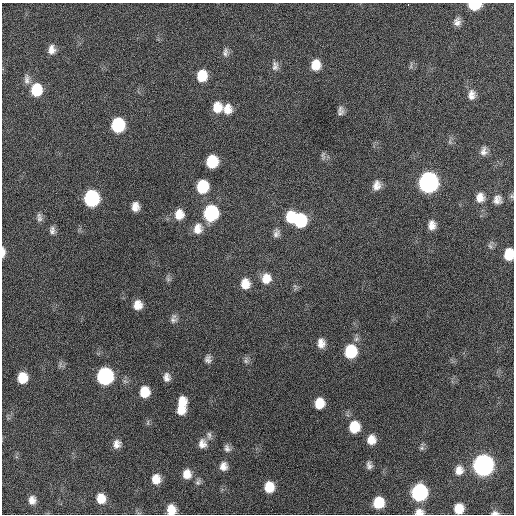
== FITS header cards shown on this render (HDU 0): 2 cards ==
NAXIS1  =                  512 / Axis length
NAXIS2  =                  512 / Axis length

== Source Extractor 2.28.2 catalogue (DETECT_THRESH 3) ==
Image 512 x 512 px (HDU 0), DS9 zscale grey, 1 PNG px = 1 image px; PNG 516 x 516 px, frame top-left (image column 1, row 512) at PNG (2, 3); no overlay
Background 235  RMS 16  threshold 46.9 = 3 sigma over >= 5 px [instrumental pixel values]
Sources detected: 80; all 80 listed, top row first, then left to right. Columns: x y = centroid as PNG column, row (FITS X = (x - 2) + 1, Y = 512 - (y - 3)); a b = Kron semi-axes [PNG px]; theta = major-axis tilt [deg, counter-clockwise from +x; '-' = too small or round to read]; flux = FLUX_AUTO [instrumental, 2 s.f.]
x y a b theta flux
408 4 3 2 - 5700
474 5 9 6 1 39000
457 22 9 7 82 5600
52 50 10 8 90 7400
225 52 12 7 83 4500
316 65 11 9 80 15000
411 65 11 3 81 2000
275 67 14 8 59 5300
202 76 11 10 - 23000
27 79 14 7 -87 5200
36 90 12 10 86 31000
471 95 14 10 87 7900
217 107 12 11 - 15000
227 109 12 10 -83 12000
340 113 12 7 41 3800
118 125 11 9 85 69000
450 142 8 4 -90 2200
484 151 12 8 84 5600
323 155 13 5 90 2700
212 162 10 9 - 37000
428 182 12 10 76 400000
377 185 12 9 79 8500
202 187 11 9 82 40000
91 198 11 10 - 120000
480 198 12 11 - 9400
497 200 11 10 - 6900
135 207 9 7 -88 8500
211 213 12 10 81 97000
179 214 12 11 - 12000
39 217 12 6 -82 3800
290 217 12 9 87 26000
300 220 13 11 -81 54000
432 225 11 8 -89 8500
198 229 15 12 76 12000
52 230 10 7 -90 4200
276 233 11 8 68 4900
490 246 9 5 -68 2700
3 252 11 4 89 5300
509 254 11 8 82 24000
266 278 12 11 - 13000
168 279 7 5 -46 2500
245 284 12 10 -88 14000
138 305 9 8 - 11000
173 319 12 7 78 4400
321 343 12 9 -88 8900
350 351 12 10 78 47000
208 359 10 8 87 4500
246 361 10 6 90 3100
60 365 9 3 85 2300
105 376 11 10 - 160000
167 377 11 8 -87 6000
22 378 9 8 - 21000
144 392 10 9 - 21000
181 402 12 10 82 16000
319 403 10 8 82 18000
180 410 10 9 - 13000
148 423 8 3 85 1500
354 427 11 10 - 27000
209 435 12 7 -82 4000
371 440 10 9 - 12000
117 444 10 8 75 7100
202 444 12 10 -90 8200
227 448 10 8 -66 4400
422 448 7 6 - 2500
369 465 10 7 -79 4400
483 465 11 10 - 490000
223 466 10 9 - 7400
459 470 11 10 - 9100
187 474 11 10 - 11000
156 479 10 9 - 12000
198 482 9 6 53 3100
269 487 10 9 - 20000
419 492 11 10 - 160000
101 498 10 9 - 15000
32 500 8 7 - 6800
378 502 10 9 - 30000
459 508 9 8 - 17000
171 510 9 8 - 14000
419 512 11 7 2 6900
495 513 8 4 -3 2900
At the frame edge (FLAGS 8, measured only in part): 8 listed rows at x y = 408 4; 474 5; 3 252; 509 254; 459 508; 171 510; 419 512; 495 513